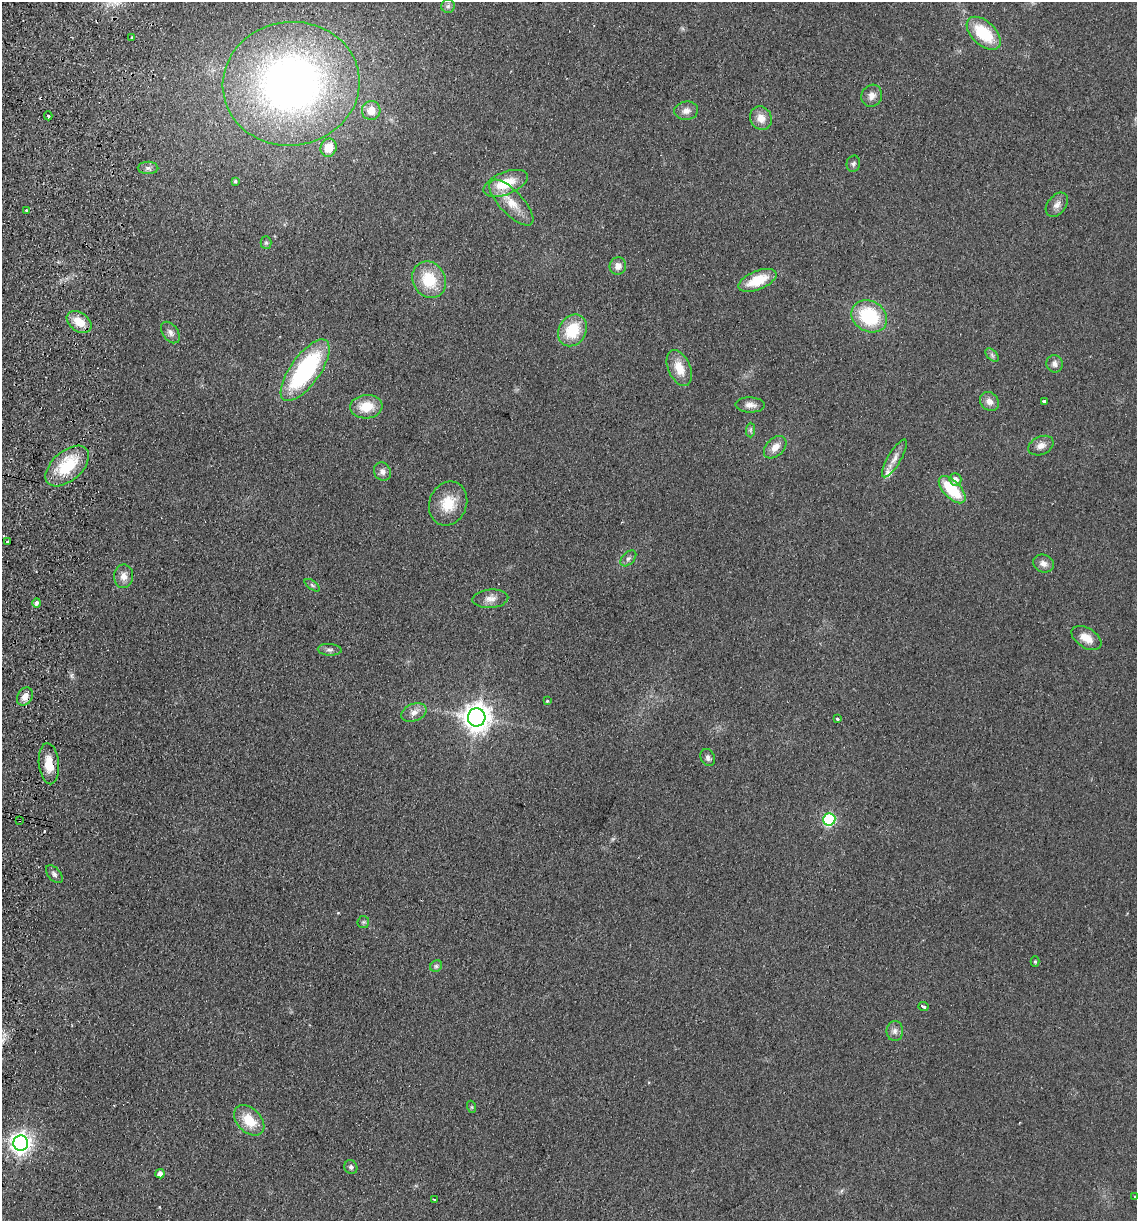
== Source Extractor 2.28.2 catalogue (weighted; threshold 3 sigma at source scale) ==
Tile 11 of 4 x 4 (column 3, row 3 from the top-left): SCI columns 2447-3581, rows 1232-2450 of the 5008 x 4901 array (HDU 1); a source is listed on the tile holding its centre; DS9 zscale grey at full resolution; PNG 1139 x 1223 px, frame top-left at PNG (2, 2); each listed source drawn as its Kron ellipse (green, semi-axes under 4 px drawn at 4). Shown black and unused: <1% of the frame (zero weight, under 2 of 3 exposures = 3% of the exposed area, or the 3 px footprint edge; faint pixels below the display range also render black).
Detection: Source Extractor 2.28.2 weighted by HDU 2 'WHT'; one run over the whole footprint, this tile lists its part. Background 0.111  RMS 0.01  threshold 0.0449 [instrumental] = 3 sigma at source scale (4.5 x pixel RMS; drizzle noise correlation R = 1.50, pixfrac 1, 0.05/0.05 arcsec/px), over >= 5 px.
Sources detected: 77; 3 cosmic-ray / hot-pixel residue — neither listed nor drawn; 1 inside a brighter listed object's ellipse — not listed separately; the other 73 listed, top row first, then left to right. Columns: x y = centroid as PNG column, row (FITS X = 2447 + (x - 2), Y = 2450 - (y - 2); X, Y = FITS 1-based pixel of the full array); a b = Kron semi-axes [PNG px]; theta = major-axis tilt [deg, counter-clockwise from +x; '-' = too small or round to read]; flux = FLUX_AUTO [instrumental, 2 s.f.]
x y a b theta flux
448 6 7 7 - 2.8
984 33 20 12 -43 45
132 38 3 3 - 1.6
291 84 68 62 8 570
872 96 11 10 - 6.9
371 110 9 9 - 11
686 111 12 9 5 6.5
48 116 4 2 - 1.7
761 118 12 10 -64 11
329 148 9 8 - 15
853 164 8 6 77 2.5
148 168 10 6 0 3.2
235 181 4 3 - 1.4
505 183 23 11 22 28
511 203 29 12 -47 20
1057 205 14 9 50 6.1
26 210 3 3 - 2.7
266 243 6 5 - 1.7
618 266 8 8 - 6.3
429 280 19 16 -60 34
757 280 20 9 22 27
869 316 18 15 -31 61
79 322 14 9 -36 17
573 330 17 13 58 36
170 332 12 7 -54 4.6
992 355 8 4 -46 2.4
1054 364 9 8 - 4.8
679 368 19 11 -66 17
305 370 36 15 54 120
989 401 10 8 -44 6.7
1044 401 4 3 - 9.8
750 405 14 7 -1 6.6
366 407 16 12 5 20
750 430 7 4 89 1.9
1041 446 13 9 24 6.3
775 447 13 8 44 9.3
894 458 21 6 59 7.9
67 466 26 15 41 43
382 472 9 8 - 4.6
955 480 6 6 - 6
952 490 17 8 -46 42
448 503 22 18 68 25
7 542 3 3 - 2.1
628 558 9 6 44 2.8
1043 563 11 8 -22 5.5
124 576 12 9 88 7.2
312 585 9 4 -36 1.8
490 599 18 9 4 7.8
37 603 5 4 - 2.9
1086 638 17 9 -32 11
330 650 12 6 -4 3.3
25 697 10 7 59 8.4
547 701 3 3 - 1.1
414 713 13 8 21 6.4
477 717 9 9 - 1200
837 719 3 3 - 5.5
708 758 9 7 -65 3.3
49 764 20 10 -84 16
829 819 6 6 - 94
20 820 3 3 - 1.5
54 874 10 6 -49 3.2
363 922 6 6 - 1.9
1035 961 5 4 - 1.3
436 966 6 5 - 2.1
924 1007 5 3 - 8.9
895 1031 10 8 90 4.6
472 1107 6 4 -71 1.2
249 1120 18 12 -45 23
21 1143 7 7 - 620
351 1167 7 6 - 2.7
160 1174 4 4 - 5.9
1135 1197 3 2 - 1.1
434 1199 3 2 - 1.1
Overlapping masked pixels (flux is a lower limit): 3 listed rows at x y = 25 697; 49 764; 20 820